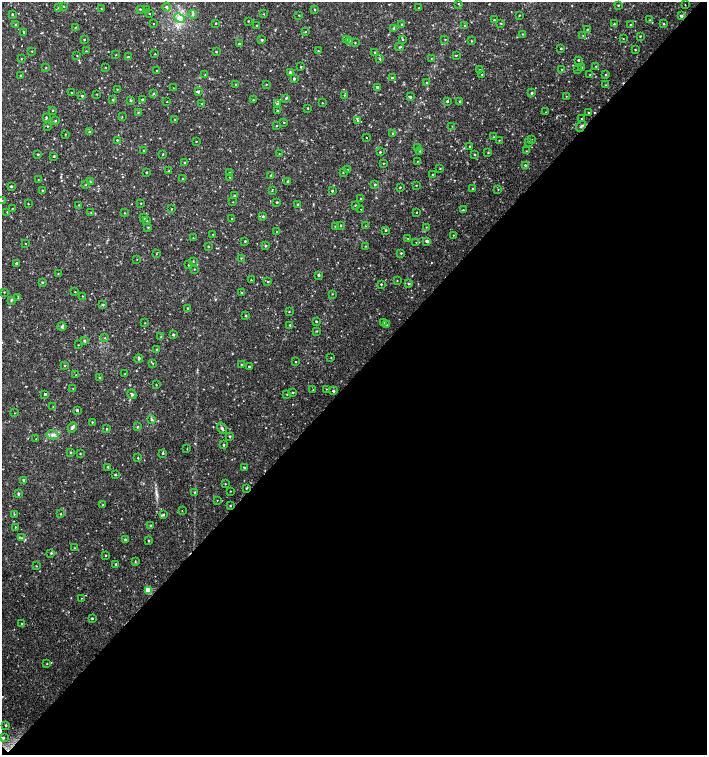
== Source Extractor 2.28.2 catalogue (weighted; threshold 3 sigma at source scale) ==
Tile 15 of 4 x 4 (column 3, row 4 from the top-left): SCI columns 3044-4452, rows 1-1506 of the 6023 x 6029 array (HDU 1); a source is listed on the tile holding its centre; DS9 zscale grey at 2 x 2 block average (1 PNG px = mean of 2 x 2 image px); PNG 709 x 757 px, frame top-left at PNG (2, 2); each listed source drawn as its Kron ellipse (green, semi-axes under 4 px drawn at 4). Shown black and unused: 50% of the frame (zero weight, under 2 of 3 exposures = <1% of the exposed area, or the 3 px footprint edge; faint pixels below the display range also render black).
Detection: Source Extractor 2.28.2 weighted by HDU 2 'WHT'; one run over the whole footprint, this tile lists its part. Background 0.0327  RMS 0.004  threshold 0.0181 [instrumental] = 3 sigma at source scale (4.5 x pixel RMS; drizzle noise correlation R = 1.50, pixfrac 1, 0.0396/0.0396 arcsec/px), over >= 5 px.
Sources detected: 335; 2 cosmic-ray / hot-pixel residue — neither listed nor drawn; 1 coinciding with a brighter row at this scale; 4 inside a brighter listed object's ellipse — not listed separately; the other 328 listed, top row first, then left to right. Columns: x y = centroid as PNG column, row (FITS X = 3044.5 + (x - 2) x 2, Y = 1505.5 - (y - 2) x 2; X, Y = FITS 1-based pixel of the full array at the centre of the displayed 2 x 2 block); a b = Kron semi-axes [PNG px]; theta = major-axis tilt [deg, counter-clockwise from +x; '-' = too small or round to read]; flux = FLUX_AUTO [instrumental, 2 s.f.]
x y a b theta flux
458 3 2 2 - 0.41
618 5 2 2 - 0.8
685 5 2 2 - 0.38
64 6 2 2 - 0.51
166 7 4 3 - 1.4
59 8 2 2 - 0.57
419 8 2 2 - 0.73
101 9 2 2 - 0.59
140 9 2 2 - 0.6
146 9 2 2 - 0.34
315 9 2 2 - 0.68
12 14 2 2 - 0.9
149 14 2 2 - 0.54
193 14 4 3 - 1.6
264 14 2 2 - 0.43
299 15 2 2 - 0.39
519 15 2 2 - 0.53
681 16 2 2 - 2.4
180 18 5 4 - 3.3
494 20 2 2 - 0.72
650 20 3 2 - 0.58
248 21 2 2 - 0.65
216 23 2 2 - 0.56
501 23 3 2 - 0.5
153 24 2 2 - 0.34
402 24 2 2 - 0.56
614 24 3 2 - 0.75
664 24 3 3 - 0.94
15 25 3 2 - 0.72
631 25 2 2 - 0.63
257 26 2 2 - 0.8
465 26 2 2 - 1
75 27 2 2 - 0.46
394 28 3 3 - 1.5
587 29 3 2 - 0.72
24 32 3 2 - 0.89
305 32 3 2 - 0.62
523 34 2 2 - 0.59
583 35 2 2 - 0.34
640 36 2 2 - 0.61
346 39 2 2 - 0.33
403 39 3 2 - 0.8
445 39 2 2 - 0.41
623 39 2 2 - 0.4
84 40 2 2 - 0.78
262 40 3 2 - 1
350 41 3 2 - 0.84
471 41 2 2 - 0.67
355 43 2 2 - 0.53
239 44 2 2 - 1.2
399 47 4 3 - 0.93
561 48 2 2 - 0.92
635 50 2 2 - 0.56
32 51 3 2 - 0.4
86 51 2 2 - 0.47
318 51 2 2 - 0.54
216 52 3 2 - 0.62
375 52 3 2 - 1.1
155 54 2 2 - 0.51
116 55 2 2 - 0.44
456 55 3 2 - 0.72
77 56 2 2 - 0.46
128 57 2 2 - 1.3
431 58 2 2 - 0.31
21 59 2 2 - 0.39
380 59 3 2 - 0.7
578 60 2 2 - 1.2
596 66 2 2 - 0.6
301 67 2 2 - 0.76
46 68 3 2 - 0.62
105 68 2 2 - 0.47
582 68 3 3 - 1.3
562 69 2 2 - 0.37
578 69 2 2 - 0.63
156 70 2 2 - 0.39
479 70 2 2 - 0.47
290 72 3 3 - 1.2
482 74 2 2 - 0.38
21 75 2 2 - 1.1
205 75 2 2 - 0.5
590 75 2 2 - 0.38
606 75 2 2 - 0.77
392 78 3 3 - 1.8
294 79 2 2 - 1.2
427 83 3 2 - 0.68
266 84 2 2 - 0.39
236 85 2 2 - 1
605 85 2 2 - 0.39
377 87 2 2 - 1.6
173 88 2 2 - 0.31
117 89 2 2 - 0.49
198 92 3 2 - 1.5
72 93 2 2 - 0.68
153 93 3 3 - 0.87
532 93 3 2 - 1.5
97 94 2 2 - 0.41
344 95 2 2 - 0.42
82 96 3 2 - 1.3
566 96 2 2 - 0.33
410 97 3 2 - 1.4
286 98 3 2 - 0.82
113 100 3 2 - 0.92
142 100 3 2 - 1.1
253 100 2 2 - 0.52
130 101 3 3 - 1.2
447 101 2 2 - 1.3
460 101 2 2 - 0.93
167 102 2 2 - 0.37
322 103 2 2 - 0.41
202 104 2 2 - 0.54
277 104 3 3 - 1.7
308 108 2 2 - 0.51
53 110 3 2 - 0.52
277 111 3 2 - 0.99
138 112 3 2 - 0.53
546 112 2 2 - 0.38
588 112 2 2 - 0.56
122 117 3 2 - 0.4
46 118 4 2 - 0.87
175 119 2 2 - 0.53
581 119 2 2 - 0.5
55 121 3 2 - 0.77
358 121 3 3 - 1
284 123 2 2 - 0.53
47 126 2 2 - 0.71
276 126 2 2 - 0.5
452 126 2 2 - 0.33
581 126 6 3 50 1.5
89 132 3 2 - 0.9
393 133 2 2 - 0.52
65 134 3 2 - 0.36
493 137 3 2 - 0.63
366 138 2 2 - 0.37
531 139 2 2 - 0.5
117 140 2 2 - 0.68
499 140 2 2 - 0.39
196 141 2 2 - 0.48
528 142 2 2 - 0.79
470 146 2 2 - 0.72
418 148 3 3 - 1.2
144 150 2 2 - 0.52
420 151 3 2 - 0.44
526 151 3 2 - 0.45
380 152 2 2 - 0.84
279 153 2 2 - 0.31
488 153 2 2 - 0.59
38 154 2 2 - 0.92
163 154 2 2 - 0.71
475 154 2 2 - 0.64
54 156 2 2 - 0.94
184 162 2 2 - 0.87
417 162 2 2 - 0.35
383 163 2 2 - 0.49
525 165 3 3 - 1.3
348 169 2 2 - 0.5
440 169 2 2 - 0.54
169 171 4 3 - 0.92
146 172 2 2 - 0.86
343 172 2 2 - 0.59
230 173 2 2 - 1.5
432 174 2 2 - 0.57
271 176 2 2 - 1.3
230 177 2 2 - 0.37
183 179 2 2 - 0.73
38 180 2 2 - 0.31
288 181 3 3 - 1.4
90 182 3 2 - 0.47
86 185 2 2 - 0.45
375 185 2 2 - 0.88
416 185 2 2 - 0.54
11 186 2 2 - 1.2
400 187 3 2 - 0.6
473 189 2 2 - 0.79
498 189 3 2 - 0.5
42 190 2 2 - 0.81
272 190 4 2 - 0.58
332 191 2 2 - 0.92
235 196 2 2 - 2
360 199 3 2 - 0.87
2 201 3 3 - 1.3
233 202 2 2 - 0.39
277 202 2 2 - 0.82
141 203 2 2 - 0.46
28 204 3 2 - 0.34
79 205 2 2 - 0.52
298 205 3 2 - 1.5
356 205 2 2 - 1.1
12 209 2 2 - 0.53
171 209 2 2 - 0.51
361 209 2 2 - 0.28
463 210 2 2 - 0.65
7 212 2 2 - 0.57
91 212 3 2 - 0.56
416 212 2 2 - 0.55
124 213 2 2 - 0.47
263 216 3 2 - 1.2
144 218 3 2 - 1.1
232 219 2 2 - 0.5
146 220 3 3 - 1
341 225 2 2 - 0.87
335 226 2 2 - 0.88
365 226 2 2 - 0.43
148 227 3 3 - 0.71
426 227 2 2 - 0.32
386 230 2 2 - 0.92
277 232 2 2 - 0.39
213 234 2 2 - 0.37
453 235 2 2 - 0.49
193 238 2 2 - 0.33
408 238 2 2 - 0.36
245 241 2 2 - 0.83
427 241 3 2 - 2.2
416 242 2 2 - 0.32
26 244 2 2 - 0.45
208 246 2 2 - 0.8
266 246 2 2 - 1.1
365 246 2 2 - 0.52
401 253 2 2 - 0.72
157 254 3 2 - 0.45
241 258 2 2 - 0.45
137 259 2 2 - 0.28
193 261 2 2 - 0.49
16 263 2 2 - 1.2
189 265 2 2 - 0.81
194 269 2 2 - 0.39
58 274 2 2 - 0.38
319 275 2 2 - 1.6
251 280 2 2 - 0.53
397 281 2 2 - 0.52
42 282 3 3 - 0.93
268 282 2 2 - 0.83
381 284 2 2 - 0.75
408 284 3 3 - 1.2
4 292 3 2 - 0.44
75 292 2 2 - 0.51
241 293 2 2 - 0.57
332 294 3 2 - 0.44
82 296 2 2 - 0.37
18 298 3 2 - 0.48
11 300 4 3 - 0.97
103 305 3 2 - 1.2
187 308 2 2 - 0.78
289 311 3 2 - 0.41
246 316 2 2 - 1
316 321 2 2 - 0.9
145 323 2 2 - 0.33
383 323 3 3 - 0.95
290 325 2 2 - 0.9
386 325 2 2 - 1.1
62 327 4 4 - 1.5
317 331 3 2 - 0.55
173 335 2 2 - 1.3
161 337 3 2 - 0.54
105 338 2 2 - 0.47
84 341 3 3 - 1.7
78 345 2 2 - 0.34
157 349 3 2 - 1
331 357 2 2 - 0.46
139 359 4 3 - 1.8
295 362 2 2 - 0.58
153 363 3 2 - 0.6
241 365 2 2 - 0.71
64 366 2 2 - 0.46
249 367 2 2 - 1.3
125 374 3 2 - 0.73
76 375 2 2 - 0.57
100 378 3 2 - 0.75
156 385 2 2 - 0.45
73 388 2 2 - 0.34
326 389 2 2 - 0.38
313 390 3 2 - 0.44
333 391 2 2 - 1.6
293 392 2 2 - 0.73
45 394 2 2 - 1.4
132 394 5 3 - 1.3
287 394 2 2 - 0.58
53 406 2 2 - 0.38
77 410 2 2 - 1.3
15 413 2 2 - 0.36
152 419 4 3 - 1.1
92 422 2 2 - 0.62
72 427 6 3 65 2
137 427 3 2 - 1
222 428 6 3 -59 2.1
107 429 2 2 - 0.94
52 435 6 4 -14 2.8
230 436 3 2 - 0.95
36 439 2 2 - 0.27
224 445 2 2 - 1.1
187 449 2 2 - 0.4
71 452 2 2 - 1.1
163 453 2 2 - 0.98
80 454 3 2 - 0.51
138 458 2 2 - 0.62
108 467 3 2 - 0.96
244 467 3 2 - 0.85
115 475 2 2 - 0.92
23 480 2 2 - 1.3
225 484 2 2 - 0.5
246 488 3 2 - 0.81
230 491 2 2 - 0.4
195 492 3 2 - 0.61
18 494 2 2 - 1.6
217 500 2 2 - 0.37
103 505 2 2 - 0.94
230 506 2 2 - 0.61
182 511 2 2 - 0.39
14 514 3 2 - 0.57
60 514 2 2 - 0.57
163 514 3 2 - 1.2
151 525 2 2 - 1.2
15 527 2 2 - 0.43
21 538 3 2 - 0.79
125 539 2 2 - 1.1
148 540 2 2 - 0.83
75 548 2 2 - 0.68
51 553 3 3 - 0.85
106 555 2 2 - 0.53
135 561 3 2 - 0.56
116 564 2 2 - 1.2
36 566 2 2 - 0.47
149 590 3 3 - 23
81 598 2 2 - 0.32
92 618 2 2 - 1.1
21 624 2 2 - 0.56
47 664 3 2 - 0.5
6 725 2 2 - 1.1
3 738 3 3 - 1.6
Isophote crosses this tile's border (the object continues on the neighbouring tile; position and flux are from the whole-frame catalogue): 1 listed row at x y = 2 201
Diffuse or blended objects may show on this block-average render without a row.